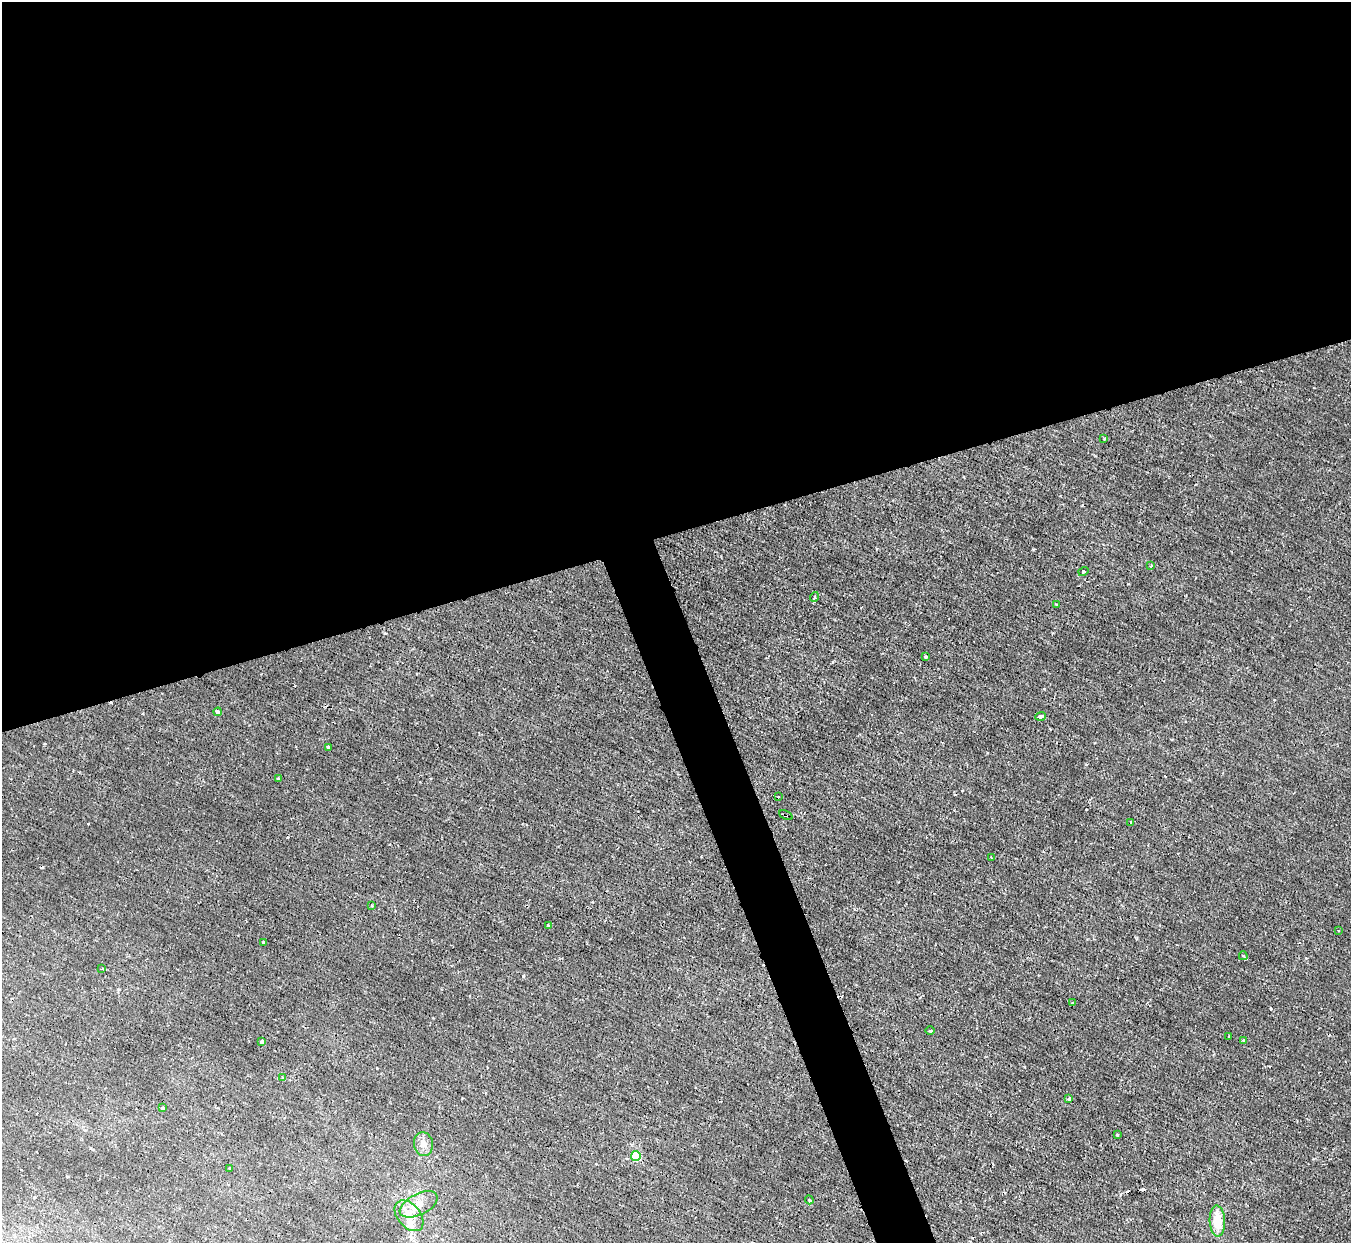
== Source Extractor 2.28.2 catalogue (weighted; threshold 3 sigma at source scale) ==
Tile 2 of 4 x 4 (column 2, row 1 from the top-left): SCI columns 1351-2699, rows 3871-5111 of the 5398 x 5387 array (HDU 1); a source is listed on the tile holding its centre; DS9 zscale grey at full resolution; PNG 1353 x 1245 px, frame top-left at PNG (2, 2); each listed source drawn as its Kron ellipse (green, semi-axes under 4 px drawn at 4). Shown black and unused: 45% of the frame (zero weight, under 2 of 3 exposures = <1% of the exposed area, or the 3 px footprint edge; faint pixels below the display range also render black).
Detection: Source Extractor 2.28.2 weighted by HDU 2 'WHT'; one run over the whole footprint, this tile lists its part. Background 0.0019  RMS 0.0015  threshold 0.00653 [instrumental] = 3 sigma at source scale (4.5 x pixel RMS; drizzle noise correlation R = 1.50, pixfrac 1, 0.05/0.05 arcsec/px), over >= 5 px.
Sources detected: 41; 5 cosmic-ray / hot-pixel residue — neither listed nor drawn; the other 36 listed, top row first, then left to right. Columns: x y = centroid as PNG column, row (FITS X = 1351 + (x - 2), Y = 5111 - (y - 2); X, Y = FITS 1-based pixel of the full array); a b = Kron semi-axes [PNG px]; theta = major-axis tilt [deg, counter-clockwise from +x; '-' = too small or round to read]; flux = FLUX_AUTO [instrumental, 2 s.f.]
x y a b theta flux
1104 439 2 2 - 0.12
1151 566 3 3 - 0.2
1083 571 5 4 - 0.2
814 597 5 3 - 0.16
1057 605 3 3 - 0.34
926 657 3 3 - 0.4
218 712 4 3 - 1.2
1041 716 5 3 - 1.4
328 747 3 3 - 0.26
278 779 3 3 - 0.33
778 797 3 2 - 0.1
786 815 7 2 -25 0.19
1131 822 3 3 - 0.18
991 858 3 3 - 0.12
372 906 3 2 - 0.14
548 926 3 3 - 0.24
1338 931 3 2 - 0.14
263 943 3 3 - 0.18
1243 956 4 3 - 0.18
102 969 3 2 - 0.13
1073 1002 4 2 - 0.12
930 1031 5 3 - 0.14
1229 1036 3 3 - 0.18
1243 1040 3 3 - 0.22
262 1042 3 3 - 0.73
283 1077 4 3 - 0.14
1069 1099 4 3 - 0.15
163 1108 4 3 - 0.31
1117 1134 3 3 - 0.23
423 1144 12 9 -81 0.88
636 1156 5 5 - 6.6
230 1168 3 3 - 0.23
809 1200 4 3 - 0.16
419 1204 20 10 26 1.9
409 1216 18 11 -50 2
1217 1221 15 7 -87 3.4
Overlapping masked pixels (flux is a lower limit): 1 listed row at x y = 786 815
Unlisted compact peaks at least as high as the median listed source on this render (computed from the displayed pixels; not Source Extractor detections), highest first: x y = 523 976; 1271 1009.